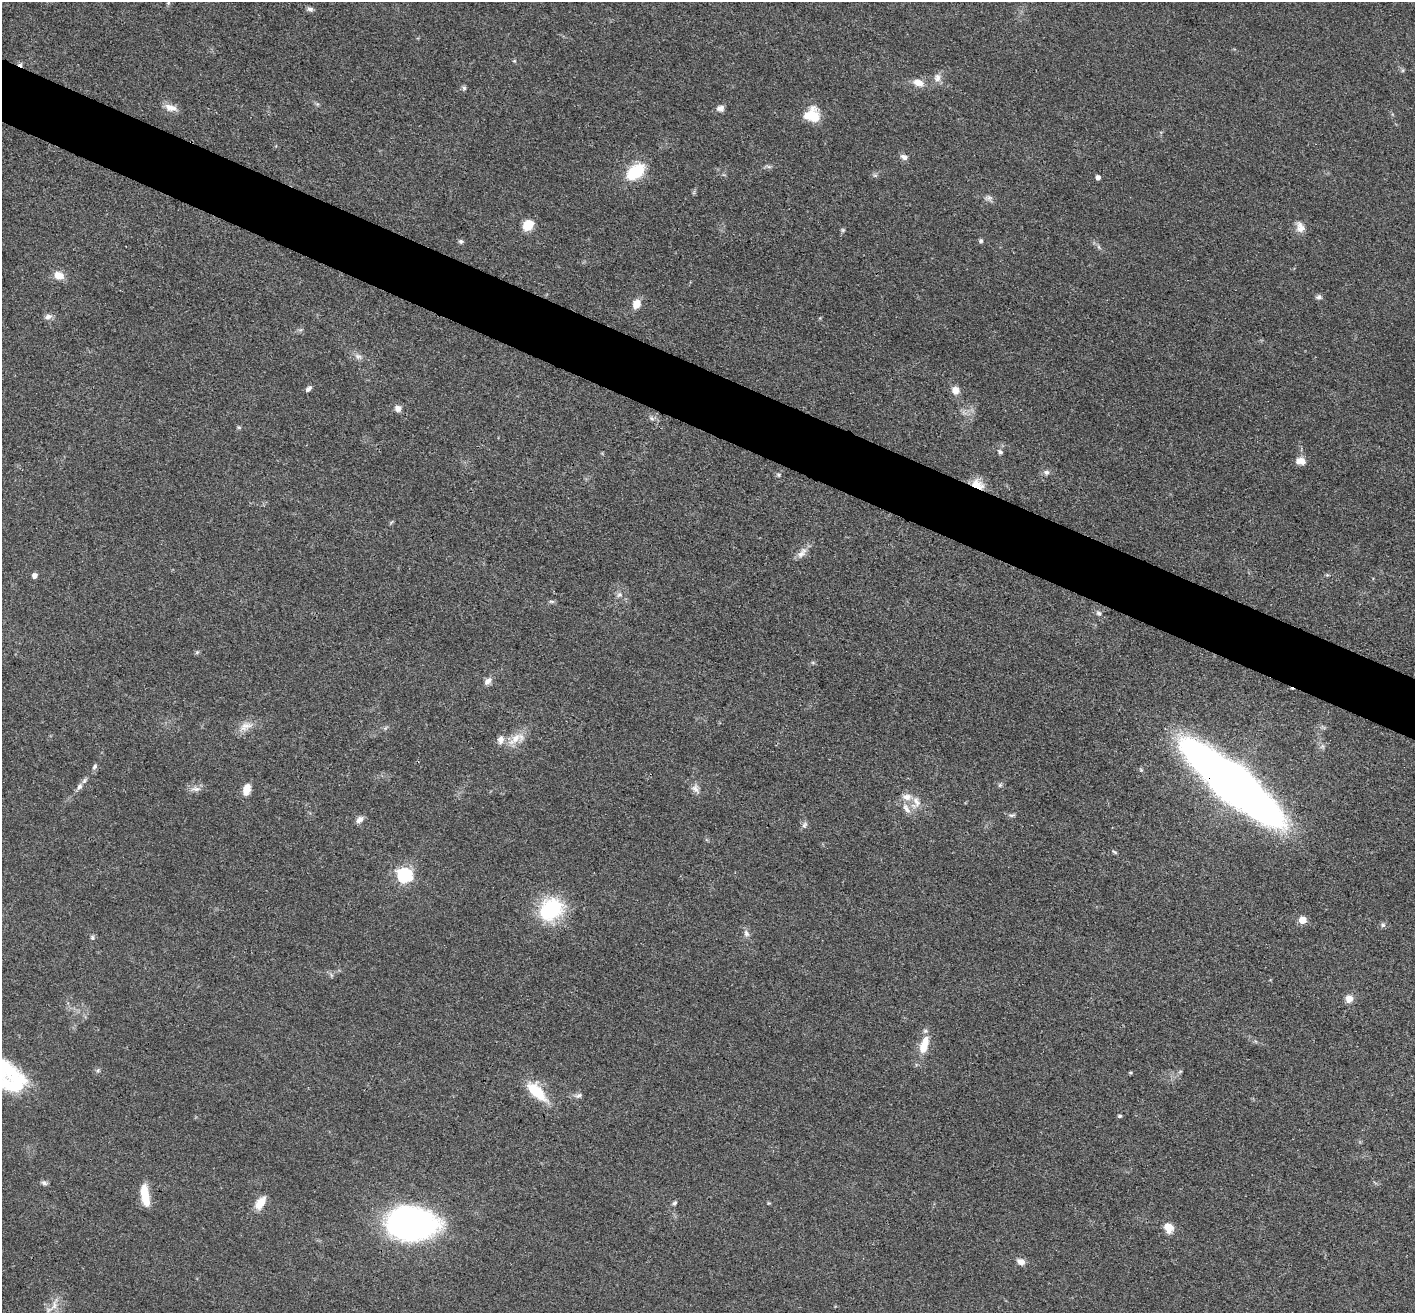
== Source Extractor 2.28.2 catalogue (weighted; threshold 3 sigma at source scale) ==
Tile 11 of 4 x 4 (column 3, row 3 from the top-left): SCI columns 2827-4239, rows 1590-2900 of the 5653 x 5665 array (HDU 1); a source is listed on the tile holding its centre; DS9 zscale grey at full resolution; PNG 1417 x 1315 px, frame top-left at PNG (2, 2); no overlay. Shown black and unused: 5% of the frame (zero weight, under 3 of 4 exposures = <1% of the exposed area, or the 3 px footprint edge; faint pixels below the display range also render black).
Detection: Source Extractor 2.28.2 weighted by HDU 2 'WHT'; one run over the whole footprint, this tile lists its part. Background 0.0503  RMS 0.0048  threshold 0.0214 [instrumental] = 3 sigma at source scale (4.5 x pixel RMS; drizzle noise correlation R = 1.50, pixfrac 1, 0.05/0.05 arcsec/px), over >= 5 px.
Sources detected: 94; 1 inside a brighter object's white glare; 1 cosmic-ray / hot-pixel residue — not listed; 4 inside a brighter listed object's ellipse — not listed separately; the other 88 listed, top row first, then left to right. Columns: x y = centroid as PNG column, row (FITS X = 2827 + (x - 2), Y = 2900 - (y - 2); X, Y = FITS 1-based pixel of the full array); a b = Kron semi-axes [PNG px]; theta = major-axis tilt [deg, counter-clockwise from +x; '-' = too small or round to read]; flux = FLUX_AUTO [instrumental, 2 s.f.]
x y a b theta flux
168 3 6 4 46 0.7
310 9 8 6 -27 1.3
514 61 5 5 - 0.58
1403 70 6 4 71 0.66
937 78 12 9 84 3.1
918 83 14 8 -15 4.8
464 88 6 6 - 0.96
171 108 18 9 -17 4
720 108 9 7 7 2.3
813 117 22 13 84 10
904 157 10 7 -20 2.1
769 167 8 3 -19 0.9
635 172 15 9 39 31
875 175 7 4 -18 0.8
1098 177 4 4 - 2
694 192 7 4 71 0.74
988 198 12 8 -17 2
528 225 10 8 50 11
1300 227 15 10 -73 3.8
843 230 6 5 - 0.76
461 241 6 6 - 0.96
981 241 6 5 - 0.98
1099 247 7 4 -71 0.87
59 275 12 10 -22 5.2
1319 297 8 6 7 1.3
636 304 10 8 67 5.6
48 316 11 7 17 2
358 356 10 8 -14 2.2
308 389 7 5 45 1.7
955 390 8 7 - 4.7
398 408 8 7 - 2.7
651 418 8 4 -32 1.2
239 427 6 4 -29 0.67
1000 452 8 5 -40 1.1
1300 461 11 8 -10 4.5
1046 472 8 7 - 1.6
779 475 6 6 - 1
977 484 16 11 -26 8.2
391 522 8 3 45 0.56
801 554 15 9 49 3.5
34 575 5 4 - 2.6
619 595 8 7 - 1.9
552 601 8 4 -1 0.88
1099 613 9 7 -30 1.5
197 652 6 4 45 0.74
488 681 12 7 48 2.5
245 726 21 11 26 5.2
385 728 6 5 - 0.84
516 738 19 13 44 7.4
1322 746 7 6 - 1.3
95 766 8 5 58 1.2
1233 784 70 20 -39 1000
1000 785 6 6 - 0.92
79 786 10 6 60 1.9
195 789 14 7 -1 2.6
247 789 14 8 76 5.1
695 789 14 9 -64 2.9
917 802 19 10 -79 5.2
906 809 18 8 -61 4.2
1012 815 9 5 14 1.1
360 820 10 6 40 2.6
805 825 10 7 66 1.6
1114 852 7 4 -28 0.75
405 875 7 6 - 110
551 909 30 24 39 35
1303 920 5 5 - 8.5
1383 925 6 6 - 1.1
746 933 11 7 -71 2.1
92 938 6 6 - 1
331 975 7 4 -72 0.79
1349 999 8 7 - 4.4
924 1045 24 10 72 9.7
98 1070 6 5 - 0.87
1180 1072 6 4 20 0.65
1130 1073 5 4 - 0.57
13 1084 39 20 9 24
537 1092 33 14 -45 15
578 1095 10 6 18 1.5
1120 1116 4 4 - 0.86
44 1183 9 6 -21 1.3
145 1196 24 8 -80 11
260 1203 18 10 56 6.5
675 1203 7 5 38 0.98
769 1203 5 4 - 0.5
411 1223 40 26 -4 180
1169 1228 13 11 -59 5.3
1020 1262 10 7 -26 3.2
54 1305 16 6 82 3.5
Overlapping masked pixels (flux is a lower limit): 2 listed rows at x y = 977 484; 1233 784
Isophote crosses this tile's border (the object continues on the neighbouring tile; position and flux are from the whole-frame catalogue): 1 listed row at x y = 13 1084